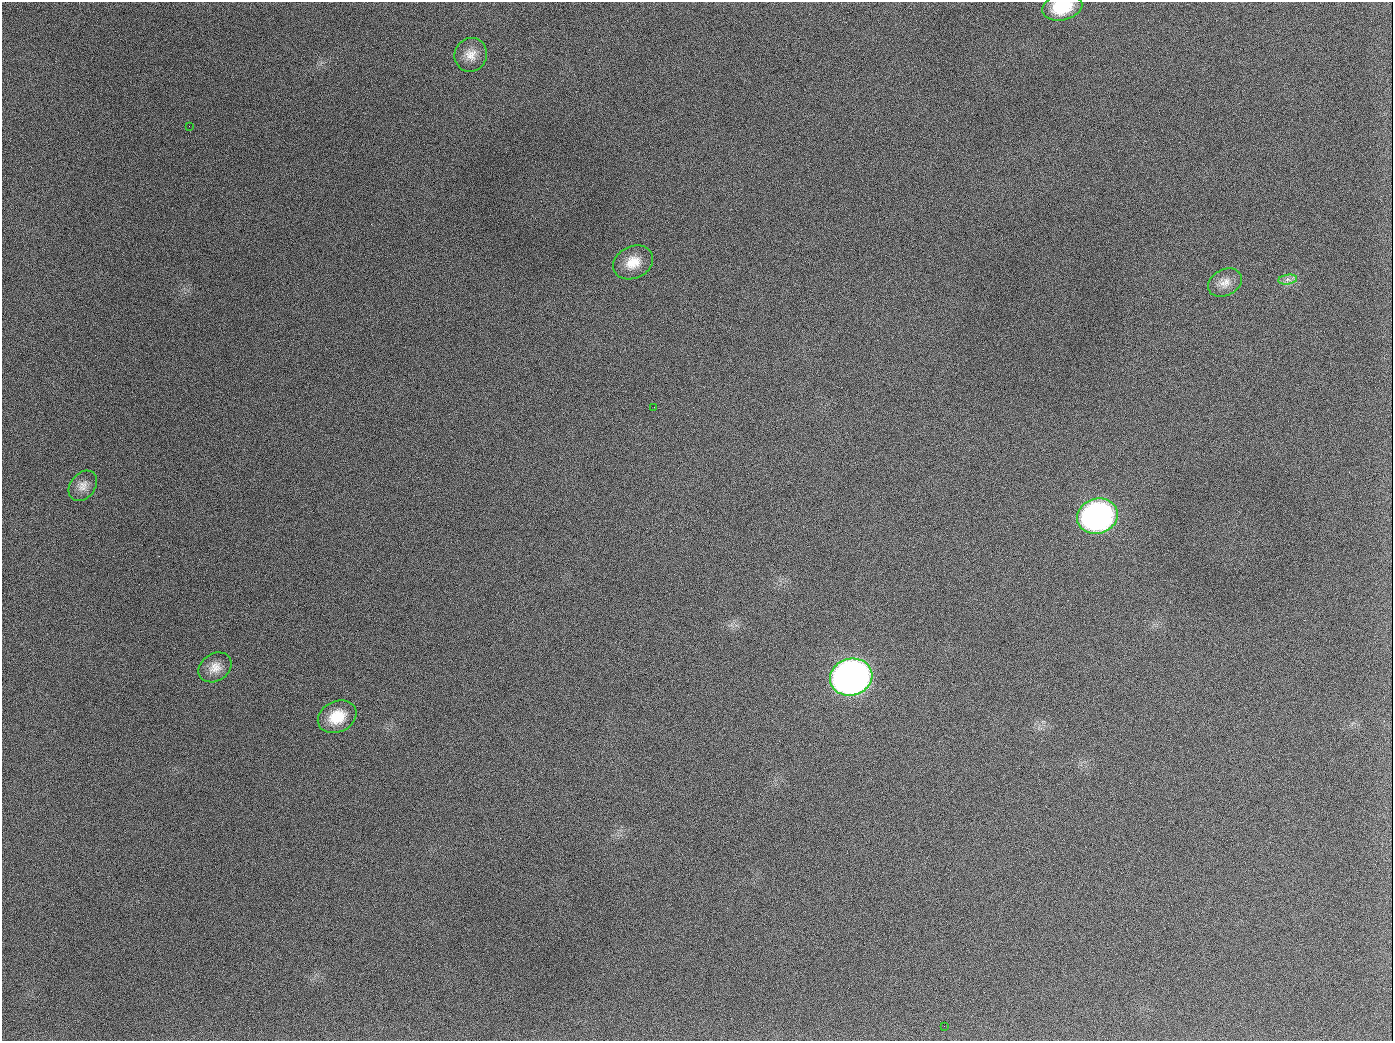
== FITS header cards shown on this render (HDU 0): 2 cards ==
NAXIS1  =                 1391
NAXIS2  =                 1039

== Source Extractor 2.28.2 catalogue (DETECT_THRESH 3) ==
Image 1391 x 1039 px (HDU 0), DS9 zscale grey, 1 PNG px = 1 image px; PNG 1395 x 1043 px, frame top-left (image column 1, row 1039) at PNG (2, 2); each listed source drawn as its Kron ellipse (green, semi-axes under 4 px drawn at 4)
Background 1950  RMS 80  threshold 241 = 3 sigma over >= 5 px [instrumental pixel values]
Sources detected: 13; all 13 listed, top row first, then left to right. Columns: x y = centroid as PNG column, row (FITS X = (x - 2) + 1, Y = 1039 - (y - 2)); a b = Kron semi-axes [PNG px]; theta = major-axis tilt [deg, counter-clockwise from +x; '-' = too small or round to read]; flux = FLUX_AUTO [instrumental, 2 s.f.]
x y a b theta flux
1062 7 20 13 12 1.9e+05
471 55 17 16 - 7.2e+04
189 126 2 2 - 4.8e+03
633 262 21 16 25 1.1e+05
1288 280 9 5 8 2.2e+04
1225 283 18 13 28 6.0e+04
654 407 2 2 - 2.8e+03
83 486 17 12 51 5.0e+04
1097 516 20 17 17 1.8e+06
215 667 17 13 34 6.4e+04
851 677 21 18 17 4.2e+06
337 717 20 15 25 1.4e+05
944 1026 2 2 - 3.4e+03
At the frame edge (FLAGS 8, measured only in part): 1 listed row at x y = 1062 7